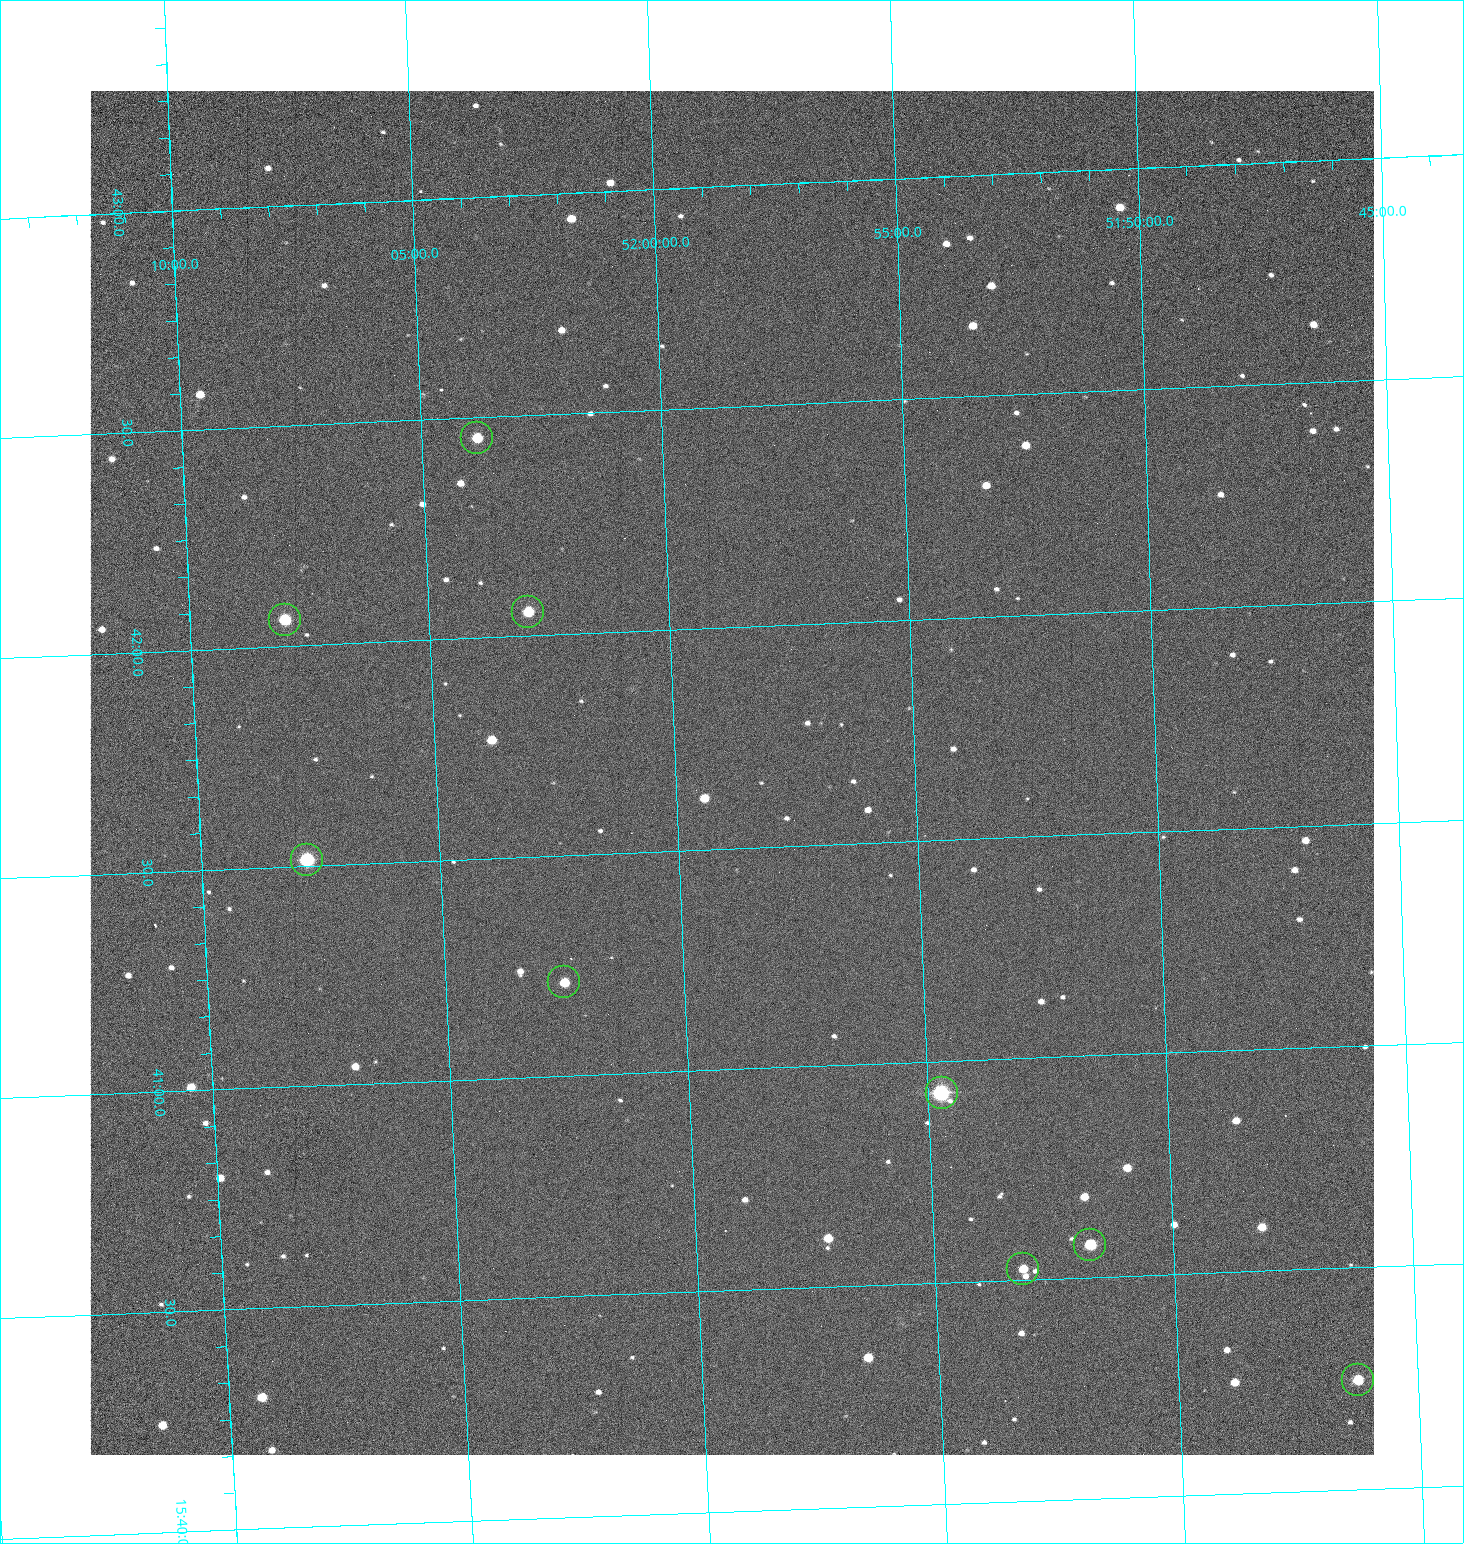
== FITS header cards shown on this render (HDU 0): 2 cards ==
NAXIS1  =                 1284 /fastest changing axis
NAXIS2  =                 1364 /next to fastest changing axis

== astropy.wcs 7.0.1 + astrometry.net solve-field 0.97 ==
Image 1284 x 1364 px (HDU 0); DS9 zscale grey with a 90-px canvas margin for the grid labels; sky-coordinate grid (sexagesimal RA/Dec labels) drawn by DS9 from the SOLVED WCS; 9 Tycho-2 reference stars matched to detected sources circled (green)
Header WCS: RA---TAN/DEC--TAN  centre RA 15:41:40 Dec +51:59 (235.42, +51.98 deg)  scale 1.26 arcsec/px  FOV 26.9' x 28.5'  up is +92 deg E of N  parity flipped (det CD > 0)
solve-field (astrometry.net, Tycho-2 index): VERIFIED the header's WCS against the Tycho-2 star catalogue (9 matches, 0 conflicts) and refined it, rather than solving blind
Solved WCS: RA---TAN-SIP/DEC--TAN-SIP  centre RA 15:41:40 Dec +51:59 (235.42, +51.98 deg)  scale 1.25 arcsec/px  FOV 26.8' x 28.5'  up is +92 deg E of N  parity flipped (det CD > 0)
The solver's refit moves the header's centre by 0.61 arcsec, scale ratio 0.997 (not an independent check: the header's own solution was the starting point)
Tycho-2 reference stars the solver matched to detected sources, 9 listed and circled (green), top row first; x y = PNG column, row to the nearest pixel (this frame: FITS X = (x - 91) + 1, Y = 1364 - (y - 91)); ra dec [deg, ICRS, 3 dp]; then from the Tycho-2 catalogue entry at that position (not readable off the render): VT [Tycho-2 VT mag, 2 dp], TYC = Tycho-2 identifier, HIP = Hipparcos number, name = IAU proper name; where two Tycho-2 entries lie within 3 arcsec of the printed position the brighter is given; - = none
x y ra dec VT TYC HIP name
478 438 235.614 +52.064 11.61 3489-1132-1 - -
529 612 235.514 +52.049 11.19 3489-1407-1 - -
286 620 235.515 +52.133 11.12 3489-1380-1 - -
308 860 235.378 +52.130 9.31 3489-1322-1 76850 -
565 982 235.303 +52.042 11.52 3489-958-1 - -
943 1093 235.232 +51.912 9.59 3489-824-1 - -
1091 1245 235.143 +51.862 10.97 3489-1016-1 - -
1024 1269 235.131 +51.886 12.29 3489-908-1 - -
1359 1380 235.062 +51.771 11.53 3489-1453-1 - -